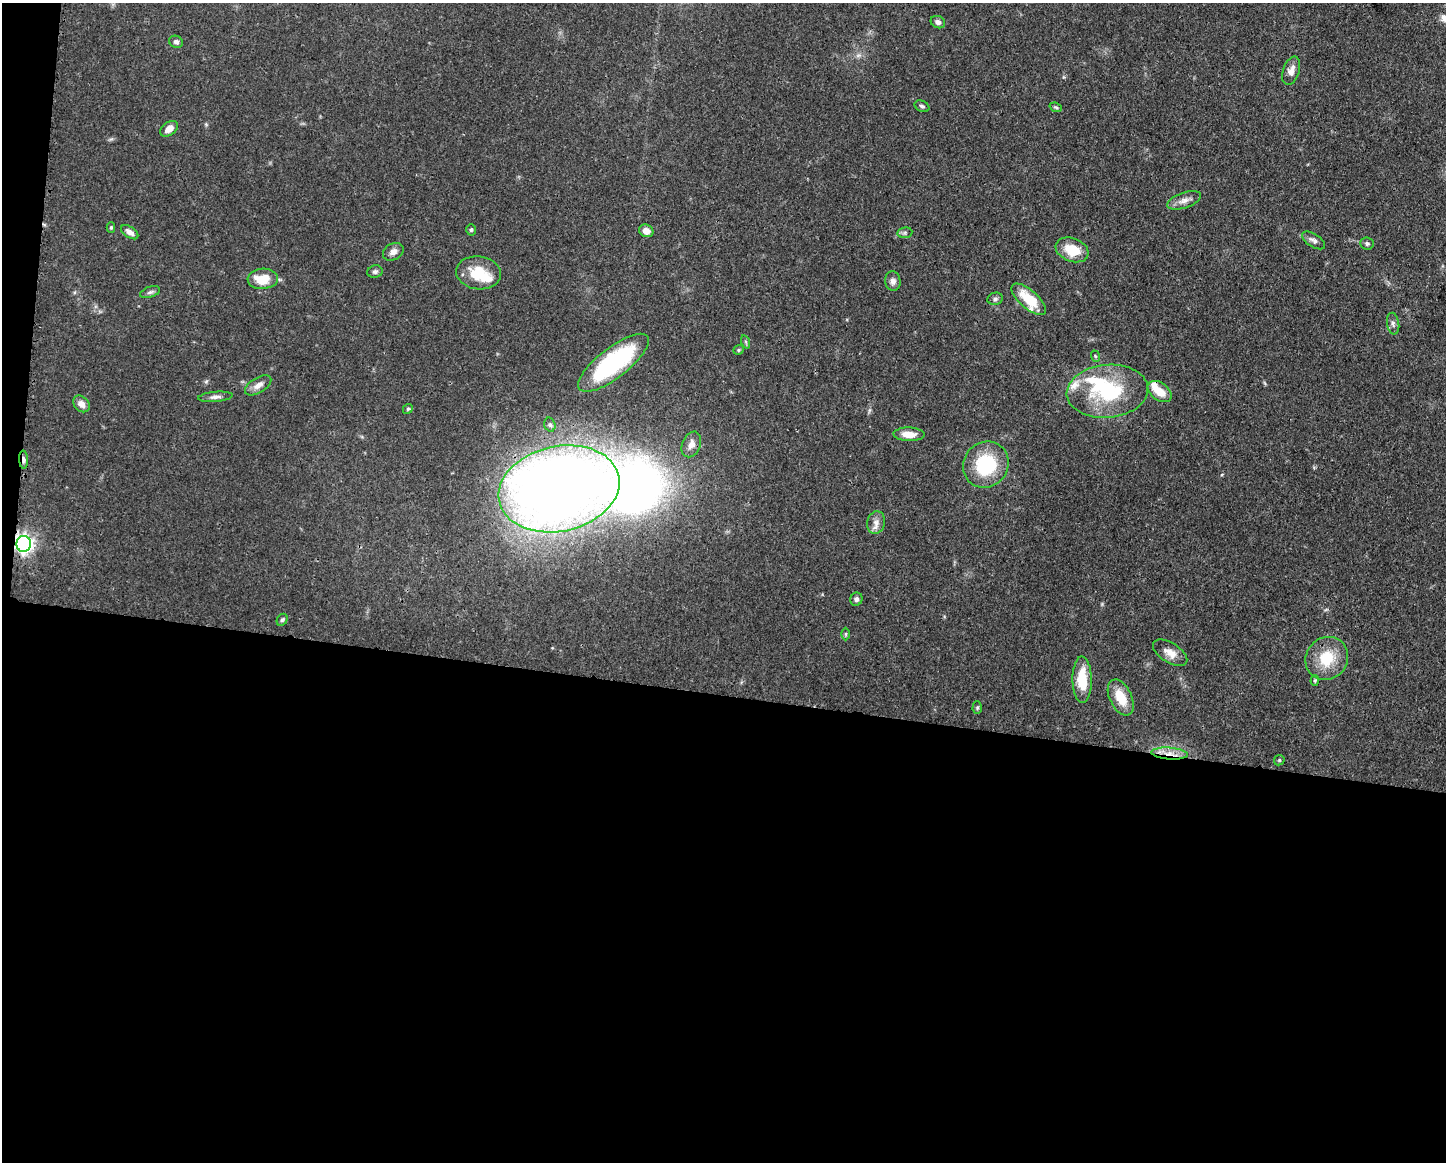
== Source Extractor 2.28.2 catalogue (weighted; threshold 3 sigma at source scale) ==
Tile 10 of 3 x 4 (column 1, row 4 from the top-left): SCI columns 116-1559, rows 4-1163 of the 4676 x 4645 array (HDU 1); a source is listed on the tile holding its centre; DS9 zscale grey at full resolution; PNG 1448 x 1164 px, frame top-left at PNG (2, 3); each listed source drawn as its Kron ellipse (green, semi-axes under 4 px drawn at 4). Shown black and unused: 41% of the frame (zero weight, under 3 of 4 exposures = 1% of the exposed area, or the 3 px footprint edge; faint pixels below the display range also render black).
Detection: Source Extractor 2.28.2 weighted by HDU 2 'WHT'; one run over the whole footprint, this tile lists its part. Background 0.0544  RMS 0.0032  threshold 0.0145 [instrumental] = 3 sigma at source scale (4.5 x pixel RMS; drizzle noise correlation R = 1.50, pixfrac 1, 0.05/0.05 arcsec/px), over >= 5 px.
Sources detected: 60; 1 inside a brighter object's white glare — neither listed nor drawn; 6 inside a brighter listed object's ellipse — not listed separately; the other 53 listed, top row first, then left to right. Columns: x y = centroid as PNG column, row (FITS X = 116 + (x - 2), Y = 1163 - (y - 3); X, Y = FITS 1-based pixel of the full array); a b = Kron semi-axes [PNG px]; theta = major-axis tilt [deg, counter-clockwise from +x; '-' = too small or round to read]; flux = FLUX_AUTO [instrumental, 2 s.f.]
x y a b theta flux
938 22 7 6 - 1.3
176 42 7 6 - 0.97
1291 71 15 8 71 2.4
922 106 8 5 -26 0.72
1056 107 6 4 -21 0.5
169 129 10 6 35 2.5
1184 200 18 8 18 2.4
111 227 5 4 - 0.49
471 230 5 5 - 0.54
646 231 7 6 - 2.3
130 232 10 5 -34 1.6
905 233 7 5 7 0.7
1314 240 13 6 -32 1.4
1367 243 7 6 - 0.8
1072 250 17 11 -21 8.2
393 252 11 8 30 1.8
375 272 8 6 14 0.84
478 273 22 16 -8 9.6
263 279 15 10 3 7.8
893 281 10 7 -85 1.4
150 292 10 5 18 0.92
995 299 8 6 12 0.85
1029 299 21 9 -41 10
1393 324 11 6 -81 1.2
746 342 7 4 -71 0.52
739 350 6 4 21 0.49
1095 356 6 3 -71 0.4
614 363 43 15 38 37
258 385 15 7 32 2.3
1107 391 41 26 5 26
1160 392 13 8 -38 5.1
215 397 17 5 5 1.5
81 404 9 7 -46 2.2
408 409 5 4 - 0.45
550 425 7 5 -73 0.74
909 434 15 7 -2 4.1
691 444 13 9 67 2.7
24 460 9 4 -86 1.2
986 465 24 22 50 20
559 489 61 42 12 520
876 523 11 9 75 2
24 544 8 7 - 130
856 599 7 6 - 0.91
282 620 6 5 - 0.63
846 634 6 4 -90 0.46
1170 653 19 9 -32 3.5
1327 658 22 20 46 11
1082 680 23 9 -89 9.6
1315 680 5 4 - 0.45
1121 697 19 11 -64 7.2
977 708 6 4 89 0.49
1169 754 18 6 -4 3.6
1279 760 5 5 - 0.45
Overlapping masked pixels (flux is a lower limit): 4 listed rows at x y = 24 460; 559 489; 24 544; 1169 754